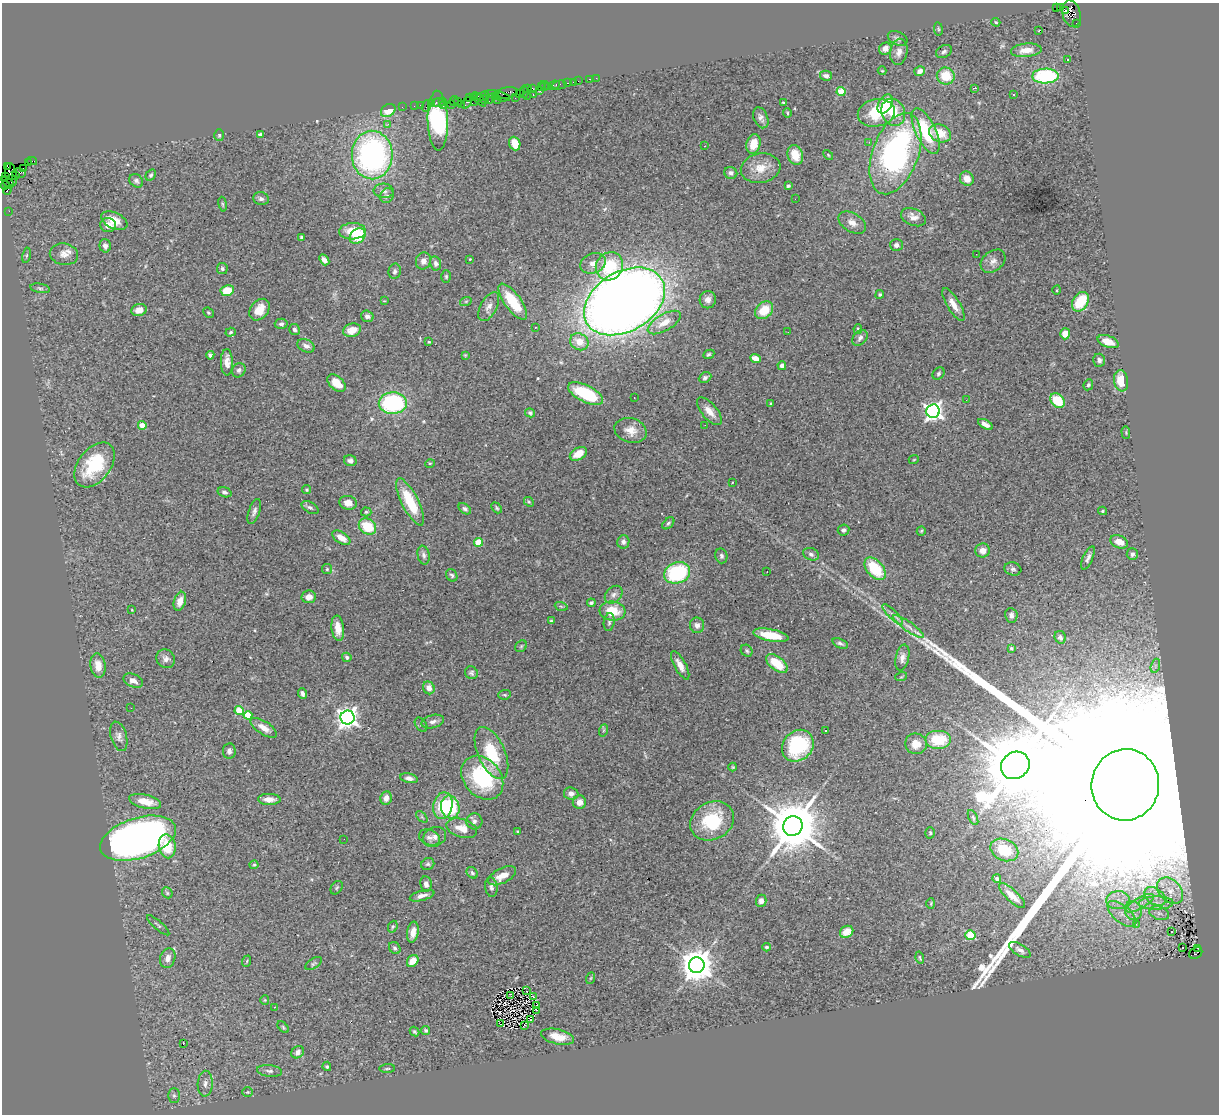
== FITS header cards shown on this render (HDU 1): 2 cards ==
NAXIS1  =                 1217
NAXIS2  =                 1112

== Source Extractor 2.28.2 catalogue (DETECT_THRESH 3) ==
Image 1217 x 1112 px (HDU 1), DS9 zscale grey, 1 PNG px = 1 image px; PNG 1221 x 1116 px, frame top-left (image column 1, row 1112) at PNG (2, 3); each listed source drawn as its Kron ellipse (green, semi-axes under 4 px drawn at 4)
Background 3.6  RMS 0.092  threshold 0.276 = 3 sigma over >= 5 px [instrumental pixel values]
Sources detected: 363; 1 with non-positive FLUX_AUTO (blend fragments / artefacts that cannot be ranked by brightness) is neither listed nor drawn; the other 362 listed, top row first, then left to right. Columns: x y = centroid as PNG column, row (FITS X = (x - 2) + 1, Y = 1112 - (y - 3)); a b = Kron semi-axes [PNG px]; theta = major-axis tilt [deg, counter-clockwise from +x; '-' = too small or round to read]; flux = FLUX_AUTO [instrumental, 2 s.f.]
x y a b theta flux
1060 7 4 3 - 9.8e+01
1056 8 3 2 - 9.8e+02
1066 11 3 3 - 1.6e+03
1072 14 13 9 -73 3.9e+03
996 22 4 3 - 7.8e+00
1076 24 3 2 - 1.4e+02
938 29 6 3 -81 6.6e+00
1038 31 3 2 - 1.2e+01
898 38 10 6 -26 2.2e+01
885 49 7 5 37 4.2e+01
1026 50 15 6 5 6.3e+01
944 51 8 6 27 1.6e+01
899 52 13 8 79 4.2e+01
1067 60 2 2 - 5.7e+00
882 71 4 4 - 5.4e+00
920 71 5 4 - 3.3e+01
826 76 6 5 - 2.3e+01
946 76 9 8 - 1.5e+02
1045 76 13 7 1 5.4e+02
596 78 2 2 - 2.4e+01
590 79 3 3 - 7.6e+01
578 81 2 2 - 1.0e+02
573 82 2 2 - 4.5e+01
567 83 3 2 - 2.1e+02
554 85 6 3 22 4.4e+02
559 85 7 4 9 1.6e+02
544 86 5 3 - 2.7e+02
548 86 2 2 - 1.8e+02
541 87 3 2 - 2.7e+02
533 88 3 2 - 2.1e+02
975 88 3 2 - 7.9e+00
527 89 3 3 - 2.1e+02
539 90 3 2 - 2.5e+02
841 91 4 4 - 2.0e+02
524 92 6 3 -84 4.2e+02
506 93 11 5 12 1.2e+03
519 93 2 2 - 2.3e+02
492 94 7 2 1 7.6e+02
1014 94 3 3 - 1.0e+01
533 95 3 2 - 4.9e+02
483 96 6 2 27 3.8e+02
527 96 4 3 - 3.2e+02
469 97 3 2 - 1.5e+02
473 97 3 2 - 2.1e+02
501 97 9 4 -12 1.1e+03
491 98 5 2 - 2.4e+02
515 98 2 2 - 6.4e+01
479 99 9 4 -47 1.1e+03
484 99 4 4 - 2.0e+02
497 99 4 3 - 7.8e+02
443 101 3 3 - 2.9e+02
454 101 5 2 - 2.7e+02
458 101 2 2 - 8.5e+01
474 101 3 2 - 4.0e+02
431 103 3 2 - 2.5e+02
438 103 6 2 -6 5.3e+02
466 103 6 3 52 2.7e+02
783 103 3 2 - 5.1e+00
461 104 2 2 - 2.8e+02
885 104 10 6 61 1.9e+02
420 105 2 2 - 8.6e+01
451 105 3 3 - 4.3e+02
414 106 2 2 - 1.3e+02
426 106 6 2 72 5.5e+02
443 106 3 2 - 2.1e+02
402 107 2 2 - 7.3e+01
388 110 8 6 38 1.0e+02
893 112 14 11 -63 1.4e+02
787 113 4 3 - 6.9e+00
876 113 19 13 12 2.1e+02
761 118 11 7 -67 2.6e+01
438 121 30 10 -89 8.9e+02
388 124 4 3 - 1.2e+01
926 131 25 10 -65 3.0e+02
940 133 11 8 -24 1.1e+02
219 135 6 5 - 1.0e+01
260 135 4 4 - 2.2e+01
869 142 3 2 - 6.1e+00
515 144 7 5 -70 9.8e+01
753 144 10 7 77 1.1e+02
704 146 3 2 - 1.5e+01
895 154 42 23 70 1.5e+03
372 155 24 20 -89 1.6e+03
795 155 10 7 -72 9.3e+01
828 155 6 3 -46 6.5e+00
32 161 5 3 - 1.4e+02
28 162 3 2 - 2.0e+02
7 166 4 2 - 1.1e+02
23 168 2 2 - 1.1e+02
761 168 20 15 9 1.1e+02
19 173 7 4 1 1.3e+03
731 173 6 6 - 2.3e+01
11 175 12 6 -80 1.9e+03
151 175 6 4 60 1.0e+01
16 176 3 2 - 3.4e+02
6 177 4 2 - 1.5e+02
967 179 7 6 - 6.4e+01
136 181 8 6 -43 1.6e+01
7 182 7 2 -38 5.0e+02
5 185 4 3 - 4.8e+02
788 186 4 3 - 1.3e+01
7 190 4 3 - 4.0e+02
384 191 10 7 -3 2.7e+01
387 196 8 6 60 1.6e+01
261 199 8 6 -12 2.1e+01
795 199 2 2 - 1.5e+01
223 204 7 4 -81 8.7e+00
9 211 2 2 - 6.4e+01
913 217 13 8 -23 5.1e+01
114 221 14 8 -26 9.9e+01
852 223 15 9 -32 5.4e+01
108 225 7 7 - 4.5e+01
352 231 13 8 3 1.1e+02
358 236 8 7 - 2.0e+02
301 237 4 3 - 8.7e+00
896 245 6 6 - 2.3e+01
105 246 6 5 - 2.2e+01
64 254 14 10 -10 4.9e+01
976 254 2 2 - 5.6e+00
26 255 8 4 80 1.1e+01
470 259 3 2 - 5.3e+00
324 260 6 4 -50 2.2e+01
423 261 8 7 - 3.3e+01
993 261 14 10 40 4.0e+01
436 263 7 5 -78 2.1e+01
593 263 13 9 20 5.0e+01
609 266 15 13 54 2.6e+02
222 269 5 5 - 1.4e+01
395 271 8 6 79 1.6e+01
446 276 6 4 -89 8.7e+00
40 288 10 4 -11 1.3e+01
227 290 7 5 8 1.5e+02
1057 290 4 3 - 5.2e+00
880 294 4 4 - 9.7e+00
708 300 8 8 - 4.0e+01
384 301 3 2 - 4.4e+00
466 301 6 3 19 7.9e+00
624 301 43 30 30 1.1e+04
513 302 21 8 -54 2.3e+02
1080 302 10 7 58 2.2e+02
953 304 19 6 -59 6.0e+01
489 307 16 8 61 3.8e+01
139 310 8 6 15 5.3e+01
259 310 12 8 52 8.5e+01
764 310 10 7 41 1.4e+02
208 313 6 4 -44 7.3e+00
367 316 6 5 - 2.5e+01
664 322 18 8 30 9.6e+01
281 324 6 5 - 1.6e+01
536 327 3 2 - 1.7e+01
858 329 5 4 - 7.1e+00
294 330 6 5 - 1.7e+01
352 330 9 6 17 8.3e+01
231 332 5 4 - 8.3e+00
788 332 3 2 - 1.2e+01
1065 334 5 5 - 8.0e+01
860 338 9 6 47 2.2e+01
429 342 4 3 - 6.0e+00
579 342 10 8 -31 8.6e+01
1108 342 11 5 -20 6.9e+01
306 346 9 6 -22 2.8e+01
709 354 6 4 25 1.2e+01
210 355 4 3 - 1.5e+01
465 355 4 4 - 5.4e+00
755 358 5 4 - 5.5e+01
1099 360 6 6 - 1.9e+01
227 362 13 6 -89 5.2e+01
782 366 4 4 - 1.9e+01
239 370 7 6 - 1.9e+01
939 374 7 5 46 1.3e+01
705 378 6 5 - 1.5e+01
1121 381 11 7 -79 9.9e+01
337 383 10 6 -43 9.0e+01
1088 385 5 4 - 1.2e+01
586 394 19 8 -26 3.3e+02
634 397 2 2 - 5.9e+00
966 400 2 2 - 1.4e+01
1057 401 8 6 -45 1.7e+02
393 403 14 11 2 7.0e+02
771 404 3 3 - 7.2e+00
709 411 17 7 -50 6.1e+01
933 411 7 6 - 2.7e+03
530 413 5 4 - 1.1e+01
985 424 8 4 -30 3.4e+01
142 425 4 4 - 9.5e+01
705 425 2 2 - 1.5e+01
631 430 16 12 -16 7.1e+01
1126 432 6 2 -85 5.5e+00
578 454 9 6 30 8.2e+01
914 459 5 3 - 4.9e+00
350 461 6 5 - 2.6e+01
430 463 5 3 - 5.1e+00
94 465 25 16 52 3.4e+02
732 483 2 2 - 3.8e+00
307 490 4 4 - 1.0e+01
225 492 7 5 -18 1.4e+01
410 502 26 8 -63 2.5e+02
529 502 5 4 - 8.8e+00
348 503 9 7 -14 5.3e+01
310 507 9 5 -30 1.5e+01
497 508 6 4 -49 9.6e+00
465 509 7 4 -39 1.5e+01
254 511 13 5 70 2.4e+01
1102 511 4 4 - 6.7e+00
366 512 5 4 - 8.4e+00
668 523 7 4 45 1.2e+01
367 527 9 7 -34 2.0e+02
844 530 6 5 - 1.7e+01
921 531 5 4 - 7.6e+00
341 538 10 5 -33 6.2e+01
479 542 4 4 - 1.7e+02
623 542 7 6 - 2.1e+01
1119 542 9 6 -22 5.6e+01
983 550 7 7 - 4.2e+01
811 554 8 6 -22 1.8e+01
1132 554 5 5 - 2.5e+01
424 555 9 6 -78 1.9e+01
721 556 7 6 - 1.7e+01
1088 558 12 5 65 2.2e+01
327 569 5 5 - 8.4e+00
875 569 13 8 -49 2.6e+02
1013 569 8 6 -15 1.6e+01
767 572 2 2 - 3.6e+00
677 573 13 10 21 5.1e+02
452 575 6 5 - 1.3e+01
614 595 10 7 45 2.6e+01
309 597 7 6 - 4.1e+01
180 601 10 5 72 5.1e+01
591 603 4 3 - 1.0e+01
561 606 6 4 -19 9.3e+00
132 610 4 2 - 4.0e+00
612 611 13 9 -6 1.5e+02
893 614 14 4 -45 2.4e+01
1011 615 7 6 - 2.1e+01
551 621 4 3 - 7.4e+00
609 622 9 5 82 1.6e+01
697 625 8 7 - 2.8e+01
909 627 18 4 -35 4.1e+01
338 628 13 6 -83 6.2e+01
771 635 18 6 -11 1.6e+02
1060 637 6 5 - 1.5e+01
840 643 8 4 -21 1.6e+01
521 646 6 5 - 1.1e+01
1011 648 4 3 - 8.8e+00
747 651 6 5 - 1.1e+01
347 657 5 4 - 1.4e+01
902 658 13 6 78 3.2e+01
166 659 10 8 -46 2.8e+01
777 664 13 6 -37 1.6e+02
680 665 16 5 -61 4.7e+01
98 666 12 7 -82 6.1e+01
1155 666 7 4 72 1.5e+01
471 673 7 6 - 1.4e+01
901 677 6 3 18 6.9e+00
133 681 10 6 -26 3.5e+01
429 688 6 5 - 4.7e+01
303 694 5 4 - 1.8e+01
505 695 6 4 5 8.8e+00
131 708 2 2 - 1.3e+01
239 710 4 4 - 1.6e+02
248 715 4 4 - 1.9e+02
347 718 7 7 - 3.9e+03
433 722 11 6 15 2.9e+01
421 725 8 5 -52 1.3e+01
264 728 15 6 -33 5.8e+01
604 730 6 4 70 8.3e+00
826 730 3 2 - 7.4e+00
119 736 15 8 -74 3.1e+01
938 740 13 9 0 2.0e+02
916 744 11 10 - 7.6e+01
798 746 17 14 44 4.7e+02
229 751 8 6 82 2.2e+01
491 753 28 13 -66 2.7e+02
1015 765 15 13 38 5.4e+04
733 767 4 4 - 6.6e+00
409 778 9 4 -11 2.7e+01
482 778 24 18 -50 5.2e+02
1125 785 36 34 78 1.4e+06
571 794 7 6 - 3.1e+01
386 798 6 5 - 4.0e+01
269 799 11 5 -1 5.0e+01
145 801 16 6 -13 9.8e+01
579 802 6 6 - 4.3e+01
443 806 13 9 77 1.8e+02
450 807 11 9 -79 3.3e+02
422 817 7 3 -45 7.8e+00
973 817 8 3 -63 7.5e+00
474 821 8 8 - 2.2e+01
712 821 23 18 29 3.4e+02
793 826 10 9 - 4.2e+04
462 828 15 9 -17 8.1e+01
518 831 3 3 - 8.8e+00
930 833 6 5 - 1.0e+01
435 837 12 9 28 3.6e+01
138 838 39 20 18 4.2e+03
429 838 11 7 -21 2.9e+01
344 839 2 2 - 2.5e+00
167 846 12 8 -79 1.8e+02
1004 850 14 10 -24 1.4e+02
428 864 7 5 30 1.3e+01
254 865 4 4 - 7.0e+00
472 873 6 5 - 1.2e+01
502 876 15 7 27 7.2e+01
997 879 4 4 - 2.2e+01
426 884 7 5 -80 2.8e+01
491 887 10 6 -80 2.0e+01
337 888 7 5 55 1.0e+01
1170 891 15 11 -47 8.1e+01
167 893 6 4 -48 9.2e+00
422 896 13 5 15 3.2e+01
1012 896 17 6 -43 7.0e+01
1155 896 12 8 -36 5.5e+01
1118 900 12 9 6 6.2e+01
761 901 6 5 - 2.9e+01
931 903 5 3 - 5.9e+00
1140 903 16 5 30 5.1e+01
1156 903 17 6 1 5.2e+01
1133 911 9 8 - 4.5e+01
1159 913 10 6 -18 2.6e+01
1122 914 17 8 -40 7.2e+01
1136 924 3 2 - 4.9e+00
158 925 14 3 -41 1.2e+01
393 927 6 4 68 9.1e+00
1171 931 3 3 - 5.6e+01
413 932 10 6 81 5.3e+01
847 932 7 5 32 7.8e+01
970 935 5 5 - 2.2e+02
767 947 4 3 - 1.1e+01
1183 947 3 2 - 1.4e+01
395 948 6 5 - 1.3e+01
1198 948 3 2 - 5.3e+02
1020 950 12 5 -31 2.7e+01
1196 953 7 5 31 1.1e+03
168 958 10 7 71 3.6e+01
920 958 6 3 -75 7.4e+00
247 961 6 3 72 5.9e+00
413 961 6 5 - 7.9e+01
314 963 9 5 32 1.2e+01
697 965 8 7 - 1.3e+04
591 978 6 4 70 7.6e+00
526 991 2 2 - 3.6e+00
511 995 3 2 - 7.7e+00
534 997 3 2 - 6.6e+00
265 1000 5 4 - 5.9e+00
536 1006 3 2 - 6.4e+00
275 1007 3 2 - 8.7e+00
536 1010 4 2 - 1.1e+01
531 1020 3 2 - 2.5e+00
500 1024 3 2 - 9.3e+00
525 1025 4 2 - 4.6e+00
283 1027 7 4 -47 8.8e+00
426 1030 4 4 - 8.9e+00
414 1031 5 4 - 9.2e+00
558 1037 17 7 -13 9.5e+01
183 1044 4 2 - 4.6e+01
298 1052 7 5 44 3.1e+01
327 1066 5 4 - 1.0e+01
387 1069 8 3 5 7.7e+00
270 1071 12 6 -6 2.3e+01
205 1084 13 7 87 4.0e+01
248 1092 5 4 - 7.8e+00
174 1096 7 6 - 1.6e+01
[1 non-positive-flux detection neither listed nor drawn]